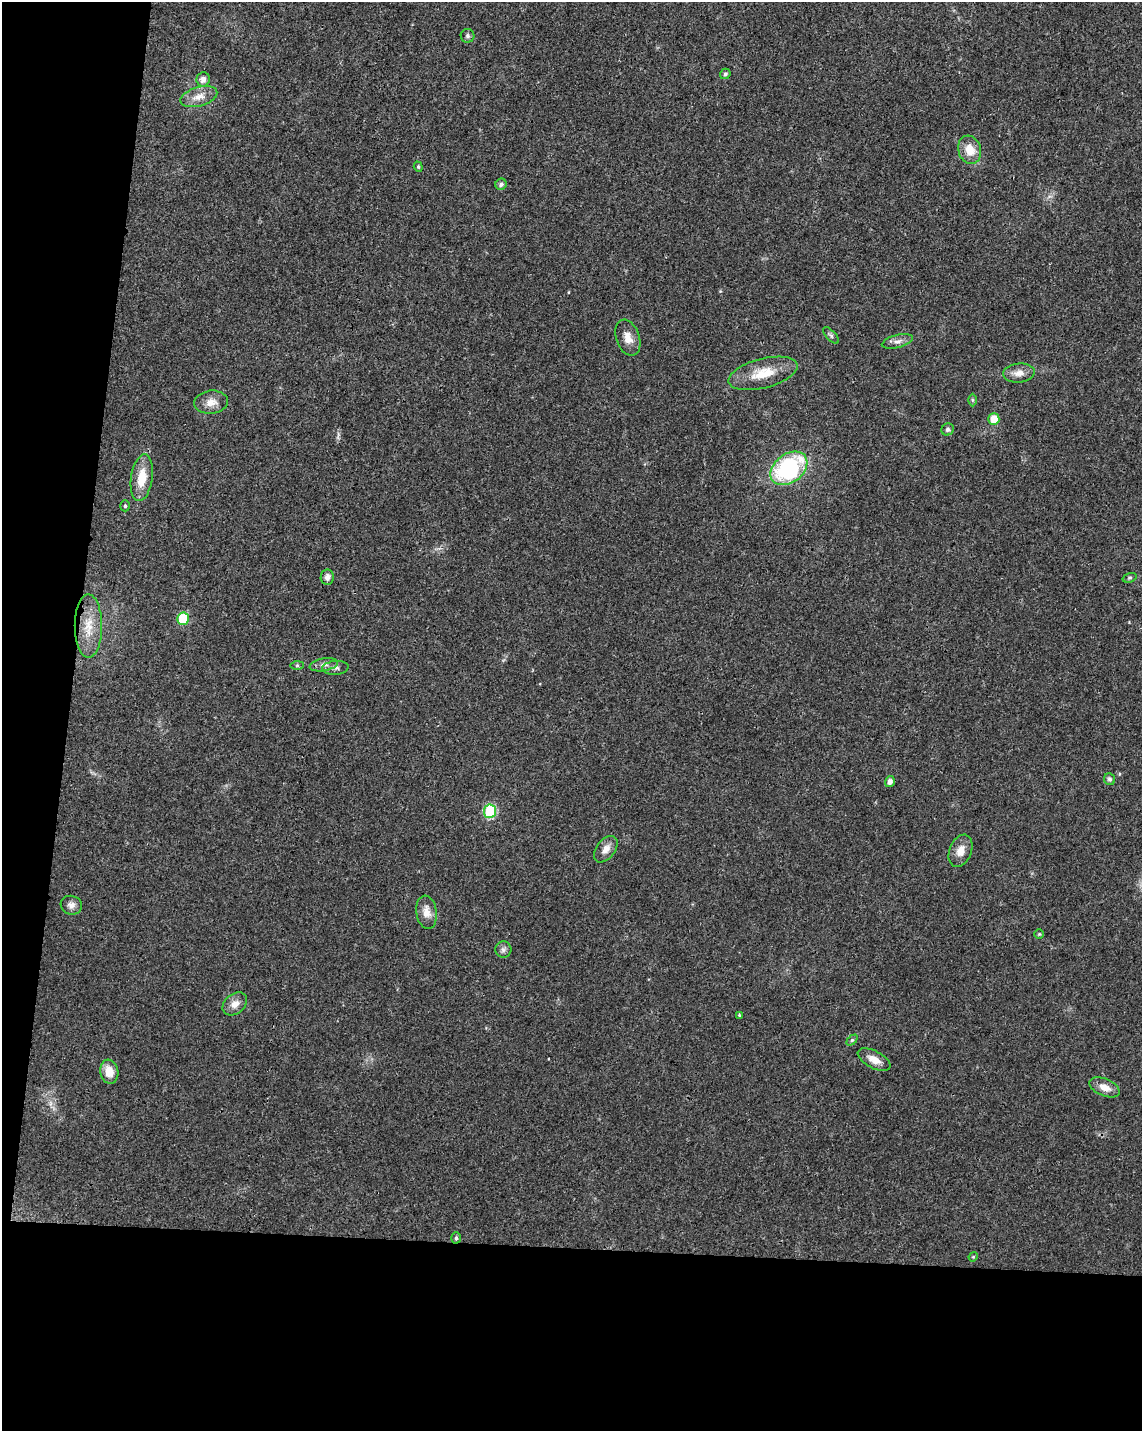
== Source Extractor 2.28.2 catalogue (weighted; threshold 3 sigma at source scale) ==
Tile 9 of 4 x 3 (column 1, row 3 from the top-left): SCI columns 4-1143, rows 232-1660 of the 4573 x 4801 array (HDU 1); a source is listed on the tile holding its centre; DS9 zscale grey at full resolution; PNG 1144 x 1433 px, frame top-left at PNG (2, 2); each listed source drawn as its Kron ellipse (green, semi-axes under 4 px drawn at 4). Shown black and unused: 19% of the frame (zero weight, under 3 of 4 exposures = <1% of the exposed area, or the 3 px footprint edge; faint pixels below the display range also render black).
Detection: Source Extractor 2.28.2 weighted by HDU 2 'WHT'; one run over the whole footprint, this tile lists its part. Background 0.0197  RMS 0.0028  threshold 0.0128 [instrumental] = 3 sigma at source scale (4.5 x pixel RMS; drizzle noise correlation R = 1.50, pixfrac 1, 0.0396/0.0396 arcsec/px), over >= 5 px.
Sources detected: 43; all 43 listed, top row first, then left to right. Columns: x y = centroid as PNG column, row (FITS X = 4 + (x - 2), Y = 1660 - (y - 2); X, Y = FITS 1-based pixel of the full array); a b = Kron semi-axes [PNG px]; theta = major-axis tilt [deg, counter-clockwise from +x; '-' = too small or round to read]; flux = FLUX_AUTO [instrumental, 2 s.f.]
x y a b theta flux
468 36 7 7 - 0.65
725 74 5 5 - 0.73
203 79 7 6 - 1.6
199 97 19 9 16 3.1
970 150 14 11 -73 4.5
418 167 5 4 - 0.36
501 184 6 5 - 0.96
831 335 10 5 -48 0.65
628 338 19 11 -71 3
897 341 16 6 14 1.5
763 373 35 14 15 7.6
1019 373 16 9 5 2.4
972 400 6 4 -89 0.4
211 402 17 11 7 2.8
994 419 6 5 - 3.7
948 429 6 6 - 0.66
789 468 20 14 37 32
142 478 23 10 82 6.1
125 506 5 4 - 0.48
327 577 7 6 - 1.4
1130 578 7 4 19 0.47
183 619 6 6 - 13
88 626 32 13 90 7.1
297 665 7 4 0 0.47
324 665 14 6 10 1.4
335 668 13 7 5 1.2
1109 779 6 5 - 0.64
890 782 5 5 - 1.4
490 811 7 6 - 26
606 849 15 9 52 2.2
960 851 17 11 67 3
71 905 11 9 -17 1.5
427 912 17 10 -82 2.8
1039 934 5 4 - 0.33
503 950 8 8 - 0.98
235 1004 13 10 39 2.3
739 1015 4 4 - 0.32
852 1040 6 4 44 0.43
874 1059 18 8 -28 2.7
109 1072 12 9 -80 3.9
1104 1087 16 8 -22 2.8
456 1238 5 4 - 0.52
973 1257 5 4 - 0.28